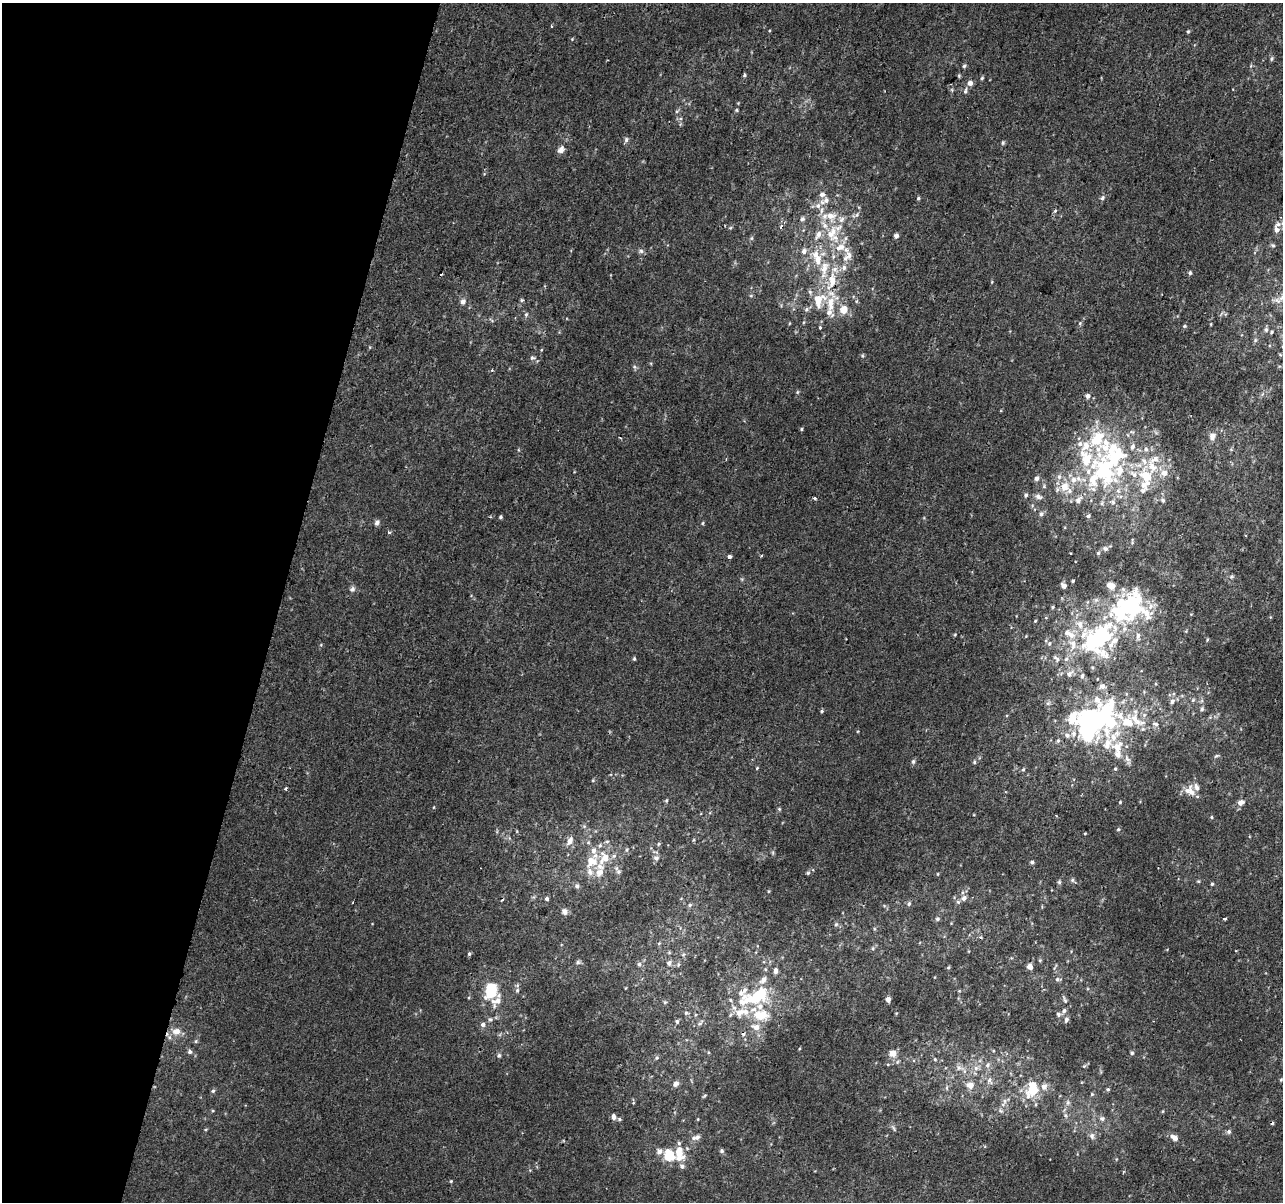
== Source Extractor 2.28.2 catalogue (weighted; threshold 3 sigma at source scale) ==
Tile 9 of 4 x 4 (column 1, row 3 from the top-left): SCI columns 19-1299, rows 1529-2728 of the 5152 x 5395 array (HDU 1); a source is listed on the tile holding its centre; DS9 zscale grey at full resolution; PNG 1285 x 1204 px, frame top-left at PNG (2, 3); no overlay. Shown black and unused: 22% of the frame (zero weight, under 2 of 3 exposures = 2% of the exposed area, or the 3 px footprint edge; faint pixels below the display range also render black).
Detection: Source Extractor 2.28.2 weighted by HDU 2 'WHT'; one run over the whole footprint, this tile lists its part. Background 7.68e-04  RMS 0.0028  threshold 0.0128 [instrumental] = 3 sigma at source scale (4.5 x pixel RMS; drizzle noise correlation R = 1.50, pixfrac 1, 0.0396/0.0396 arcsec/px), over >= 5 px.
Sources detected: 337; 10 inside a brighter object's white glare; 5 cosmic-ray / hot-pixel residue — not listed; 82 inside a brighter listed object's ellipse — not listed separately; the other 240 listed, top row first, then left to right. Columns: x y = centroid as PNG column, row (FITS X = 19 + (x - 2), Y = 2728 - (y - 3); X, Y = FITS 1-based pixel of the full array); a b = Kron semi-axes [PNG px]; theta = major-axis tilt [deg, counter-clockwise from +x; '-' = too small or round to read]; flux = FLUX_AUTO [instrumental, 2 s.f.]
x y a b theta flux
551 26 4 2 - 0.24
1188 31 4 4 - 0.41
572 39 4 4 - 0.29
1271 59 6 5 - 0.54
964 66 6 4 57 0.5
744 75 5 4 - 0.46
959 76 5 4 - 0.35
982 78 5 4 - 0.39
970 83 6 5 - 1.6
952 90 6 4 -49 0.39
965 91 9 5 77 0.72
736 110 5 4 - 0.35
677 111 7 4 45 0.48
626 139 7 6 - 0.74
1003 143 6 4 88 0.43
561 149 10 8 58 1.5
918 198 5 4 - 0.48
1102 198 6 5 - 0.75
825 201 16 8 27 2.5
1055 211 5 4 - 0.44
802 219 7 6 - 0.73
781 226 4 3 - 1.2
730 228 5 4 - 0.35
1277 230 7 6 - 1.4
831 233 26 15 72 9.8
896 236 4 4 - 1.2
751 238 6 5 - 0.43
1273 245 6 5 - 0.5
641 251 8 6 14 0.73
804 251 8 8 - 1.4
849 256 14 9 81 2.3
818 260 14 9 -81 4
1190 273 6 4 90 0.54
832 281 30 13 77 10
992 282 5 3 - 0.24
810 292 7 5 -44 0.67
751 296 6 4 1 0.35
1282 298 13 8 38 2.5
522 300 5 4 - 0.39
463 302 7 6 - 1.4
806 309 8 5 42 0.73
844 310 11 9 72 3.5
829 312 13 10 -48 2.3
526 314 6 5 - 0.54
492 321 6 4 -20 0.39
804 322 5 3 - 0.29
790 323 5 3 - 0.22
1080 323 5 4 - 0.41
1211 324 4 3 - 0.25
1184 326 5 4 - 0.39
820 328 4 3 - 0.4
1266 330 7 7 - 0.8
1255 340 6 5 - 0.53
370 347 5 3 - 0.26
1280 354 6 3 -21 0.3
862 356 6 4 -89 0.37
533 358 9 6 -7 0.82
634 367 6 4 -88 0.51
492 370 4 4 - 0.33
797 392 5 4 - 0.36
1262 394 7 4 70 0.54
1087 396 5 5 - 1.2
801 429 4 4 - 0.34
1212 436 12 9 83 1.7
1097 439 20 17 76 13
519 450 5 3 - 0.27
1115 457 39 22 35 26
1154 459 19 9 24 3.2
1164 473 10 7 -51 2.8
1146 476 16 11 -49 8.1
1037 478 7 6 - 0.91
1078 479 12 8 -30 2.5
1044 486 5 5 - 0.43
1064 486 15 13 81 4.9
1093 489 12 5 -6 1.4
1143 491 13 7 31 1.4
1026 495 6 5 - 0.65
1121 496 6 4 19 0.59
1038 497 11 7 -23 1.2
815 498 4 3 - 0.61
1078 500 10 7 56 1.7
1163 500 7 7 - 0.77
1113 502 9 7 -83 1.2
1102 503 7 7 - 0.85
1041 514 7 6 - 0.77
1088 516 6 5 - 0.58
490 517 3 3 - 0.32
500 517 4 4 - 0.46
924 518 5 3 - 0.26
377 522 7 6 - 0.92
703 523 4 4 - 0.34
1132 541 9 4 83 0.45
1105 549 9 7 -4 1
1098 553 5 5 - 0.44
729 556 4 3 - 1.9
761 556 3 3 - 0.35
1231 576 7 5 34 0.53
1073 581 3 3 - 0.39
1064 586 5 4 - 1.6
352 589 8 7 - 0.92
1053 607 4 4 - 0.32
1129 609 44 29 69 35
1035 621 3 3 - 0.28
955 634 5 4 - 0.28
1026 636 3 3 - 0.19
1093 642 37 33 -6 31
1049 643 6 5 - 0.62
321 645 5 3 - 0.29
634 659 5 4 - 0.41
1056 659 12 6 -45 1.1
1070 674 13 7 43 1.6
1082 676 8 5 75 0.72
1193 700 6 5 - 0.5
1172 701 8 6 44 1
1202 709 6 5 - 0.65
822 711 5 4 - 0.44
1072 717 36 24 4 14
1112 723 57 25 76 24
1155 724 10 6 -21 1.1
1058 741 7 4 63 0.55
1216 756 7 4 27 0.52
1127 760 16 6 -65 1.3
913 761 6 5 - 0.62
974 762 5 5 - 0.5
757 768 5 4 - 0.3
1023 769 6 5 - 0.43
593 780 5 4 - 0.33
285 789 4 3 - 0.4
1191 792 22 9 -79 2.6
666 801 5 4 - 0.37
1120 802 3 3 - 0.31
1240 803 7 5 21 2
434 807 5 3 - 0.23
779 809 5 4 - 0.36
1211 817 4 4 - 0.37
584 826 6 5 - 0.51
1118 829 5 4 - 0.4
517 831 5 3 - 0.27
1085 833 3 3 - 0.24
570 841 11 7 61 2.1
658 844 6 3 70 0.37
627 850 7 3 81 0.41
773 853 6 4 -72 0.39
604 858 18 14 76 6.2
656 858 8 7 - 1.2
1032 862 4 4 - 0.65
590 872 13 9 -68 2.1
619 872 7 7 - 0.9
808 873 6 5 - 0.39
938 874 4 3 - 0.22
1073 880 9 5 -38 0.62
1198 881 5 5 - 0.31
1059 882 6 5 - 0.51
1212 884 4 4 - 0.4
577 886 6 6 - 0.85
769 891 5 3 - 0.25
964 898 7 6 - 0.99
547 899 4 4 - 0.75
958 902 6 6 - 0.55
909 903 7 5 60 0.55
690 905 6 5 - 0.54
884 906 5 5 - 0.39
565 911 7 7 - 1.3
937 919 6 5 - 0.48
1225 919 3 3 - 0.49
836 924 7 6 - 0.61
874 929 5 4 - 0.33
659 943 5 4 - 0.33
873 948 6 5 - 0.47
469 954 5 4 - 0.48
683 955 6 5 - 0.52
1040 960 5 4 - 0.36
578 962 7 5 20 0.63
669 963 5 5 - 1.2
639 964 6 6 - 0.73
948 967 5 4 - 0.36
1030 967 5 5 - 1.7
1055 967 11 2 61 0.36
765 969 5 5 - 0.42
776 971 7 5 86 1.2
1058 979 9 6 -4 0.75
763 980 13 8 42 2.2
756 996 31 13 20 20
888 999 4 4 - 1.7
1065 1000 14 4 -65 0.74
497 1001 33 28 -64 10
665 1002 5 4 - 0.41
1064 1011 6 6 - 0.82
686 1013 6 6 - 0.51
1059 1014 6 6 - 0.66
761 1015 24 14 -20 9
1066 1019 7 5 73 0.81
677 1021 5 5 - 0.66
700 1023 11 4 41 0.74
176 1031 11 8 -6 2.9
196 1041 5 5 - 0.47
189 1051 6 6 - 0.8
708 1052 5 3 - 0.27
893 1053 7 6 - 2.8
1132 1053 5 5 - 0.46
499 1055 6 5 - 0.67
657 1058 6 5 - 0.54
935 1059 6 4 -69 0.44
888 1064 5 3 - 0.27
987 1065 9 6 72 1.1
1084 1066 8 4 35 0.46
959 1068 12 8 -10 1.8
976 1068 8 8 - 1.4
989 1080 10 7 -81 1.4
1281 1080 5 4 - 0.34
676 1084 8 6 40 1.2
970 1085 10 9 - 2.4
947 1088 8 4 90 0.56
1108 1089 5 5 - 0.45
1033 1090 23 14 35 8.8
213 1091 5 5 - 0.53
1092 1094 5 5 - 0.38
704 1096 7 3 44 0.37
1005 1101 9 7 70 1.2
633 1103 5 4 - 0.26
1068 1103 8 6 89 0.99
213 1111 5 3 - 0.27
1000 1111 8 7 - 0.88
1163 1111 5 3 - 0.27
1066 1115 8 5 -57 0.81
614 1117 7 5 -76 1.2
619 1119 5 4 - 0.45
698 1119 4 4 - 0.24
1102 1119 8 7 - 0.96
893 1128 10 4 -66 0.63
205 1129 6 3 8 0.3
1229 1132 7 6 - 0.71
1092 1136 10 7 -82 1.2
697 1137 8 6 51 1.1
1174 1137 9 6 -35 2
659 1151 7 7 - 1.5
722 1151 5 5 - 0.67
679 1155 16 14 -70 5.1
1123 1172 5 3 - 0.24
451 1181 5 4 - 0.32
Overlapping masked pixels (flux is a lower limit): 3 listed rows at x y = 832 281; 1282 298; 1191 792
Isophote crosses this tile's border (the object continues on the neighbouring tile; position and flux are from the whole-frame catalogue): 1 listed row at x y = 1282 298
Unlisted compact peaks at least as high as the median listed source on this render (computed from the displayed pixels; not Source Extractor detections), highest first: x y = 389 532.